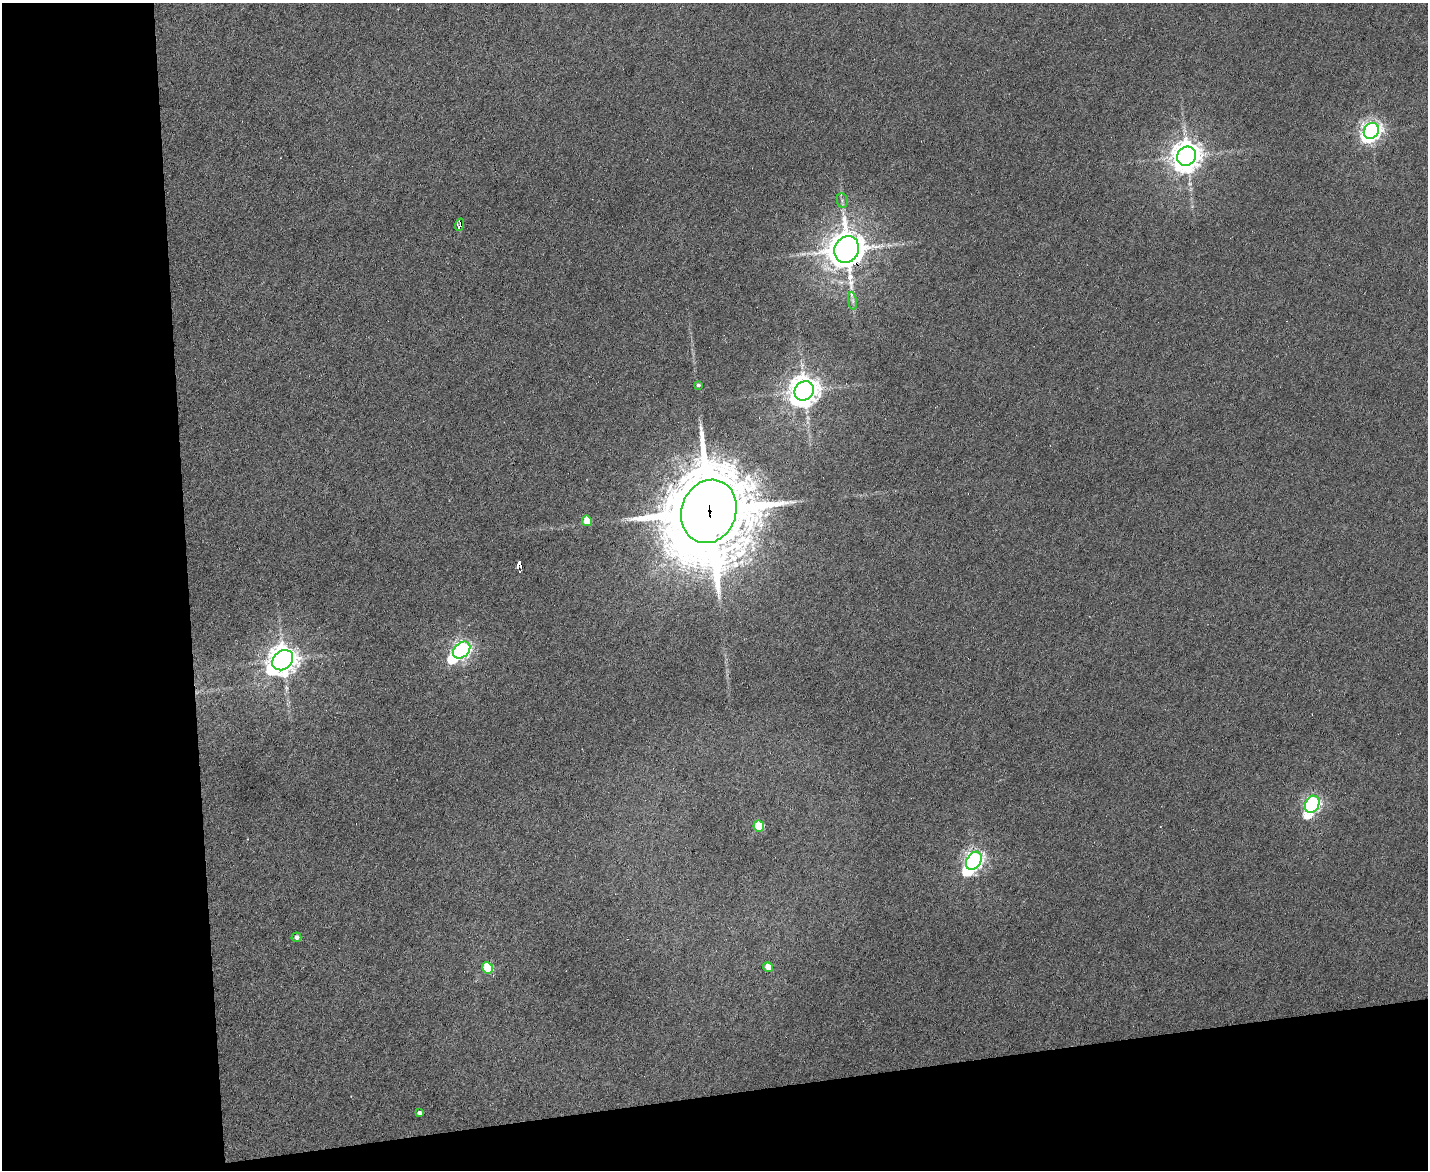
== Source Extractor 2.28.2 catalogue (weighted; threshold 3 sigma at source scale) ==
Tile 10 of 3 x 4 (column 1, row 4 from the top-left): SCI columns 240-1665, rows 1-1168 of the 4649 x 4671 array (HDU 1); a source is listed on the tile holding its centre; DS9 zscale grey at full resolution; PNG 1430 x 1172 px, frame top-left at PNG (2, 3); each listed source drawn as its Kron ellipse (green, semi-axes under 4 px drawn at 4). Shown black and unused: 20% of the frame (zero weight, under 4 of 8 exposures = <1% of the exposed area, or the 3 px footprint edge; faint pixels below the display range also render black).
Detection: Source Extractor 2.28.2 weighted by HDU 2 'WHT'; one run over the whole footprint, this tile lists its part. Background 0.00302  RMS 0.004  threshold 0.0164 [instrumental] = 3 sigma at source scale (4.09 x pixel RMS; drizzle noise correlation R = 1.36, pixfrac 0.8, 0.05/0.05 arcsec/px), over >= 5 px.
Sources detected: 20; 1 cosmic-ray / hot-pixel residue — neither listed nor drawn; the other 19 listed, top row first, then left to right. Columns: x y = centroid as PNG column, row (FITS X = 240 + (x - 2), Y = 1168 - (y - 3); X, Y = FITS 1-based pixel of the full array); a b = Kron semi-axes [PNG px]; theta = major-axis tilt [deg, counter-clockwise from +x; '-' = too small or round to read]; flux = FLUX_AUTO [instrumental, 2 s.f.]
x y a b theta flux
1371 131 8 7 - 220
1186 156 10 9 - 620
842 200 7 5 -80 1
460 225 6 3 72 25
847 249 14 12 62 960
852 301 9 4 -81 1.1
698 385 3 3 - 0.63
804 391 10 9 - 620
709 511 32 27 70 5900
587 521 5 5 - 8.2
462 650 10 7 43 170
283 660 11 9 41 570
1312 804 9 6 65 110
759 826 5 5 - 18
974 861 10 7 57 190
296 937 5 4 - 1.2
768 967 5 4 - 4.2
488 968 6 5 - 20
419 1113 4 4 - 1.3
Overlapping masked pixels (flux is a lower limit): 2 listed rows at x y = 847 249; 709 511